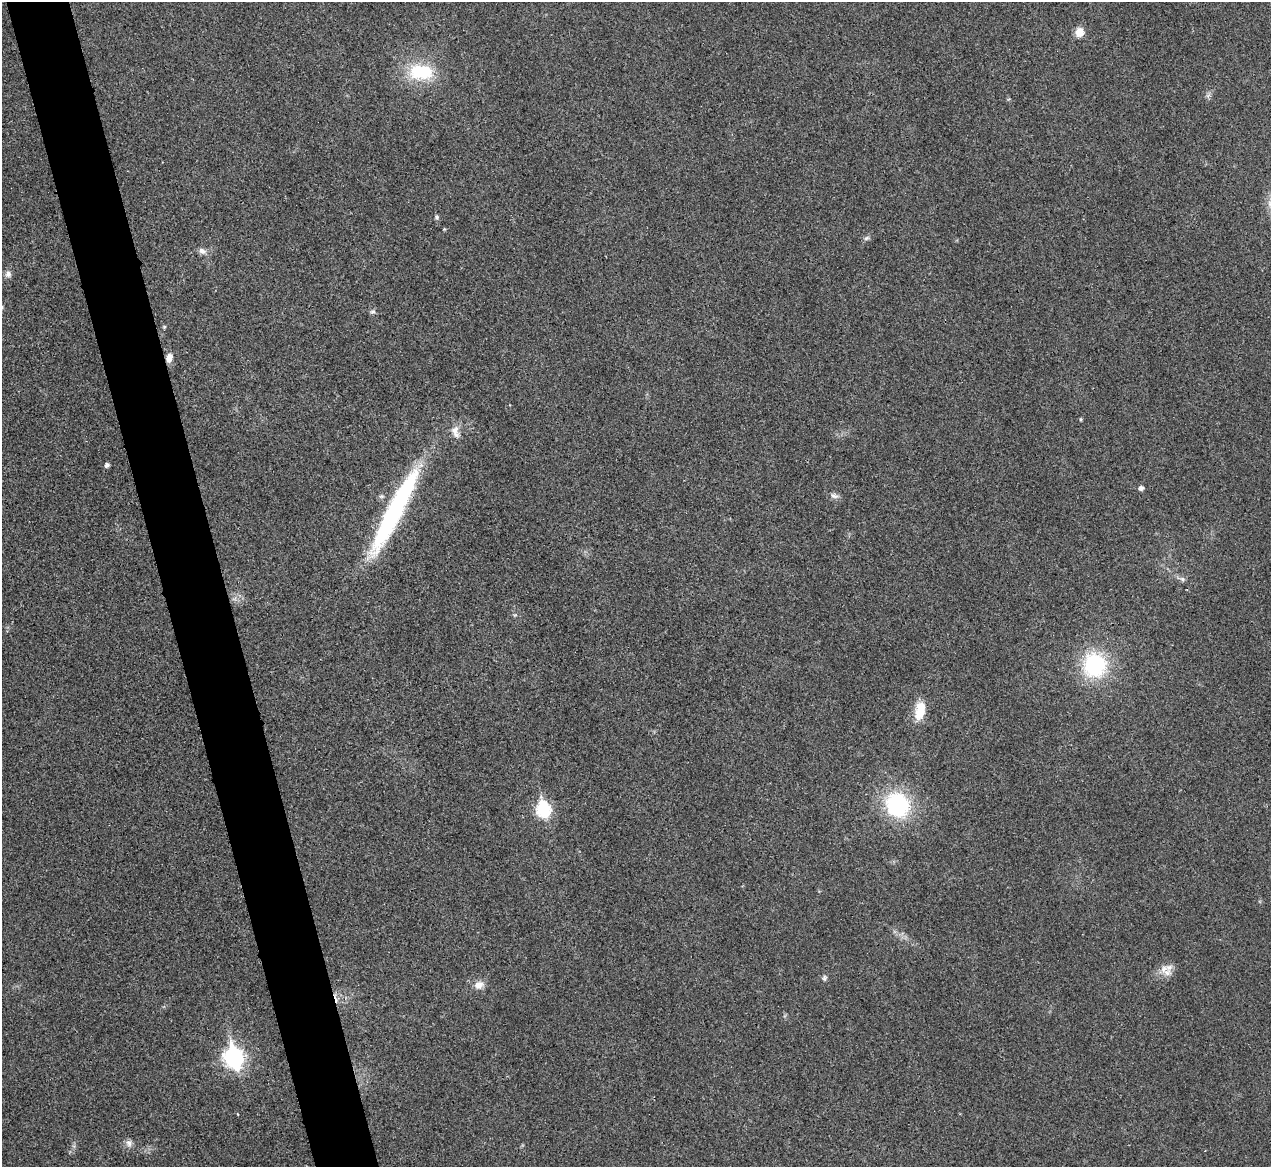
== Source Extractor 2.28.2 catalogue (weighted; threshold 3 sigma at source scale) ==
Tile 11 of 4 x 4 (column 3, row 3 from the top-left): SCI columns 2543-3811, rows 1311-2475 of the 5086 x 5069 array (HDU 1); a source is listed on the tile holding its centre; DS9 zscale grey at full resolution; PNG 1273 x 1169 px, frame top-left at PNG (2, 2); no overlay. Shown black and unused: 5% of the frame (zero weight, under 3 of 4 exposures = <1% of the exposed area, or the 3 px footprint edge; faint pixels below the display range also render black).
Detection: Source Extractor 2.28.2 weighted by HDU 2 'WHT'; one run over the whole footprint, this tile lists its part. Background 0.0296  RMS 0.0061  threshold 0.0272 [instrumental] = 3 sigma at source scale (4.5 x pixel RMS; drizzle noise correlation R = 1.50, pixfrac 1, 0.05/0.05 arcsec/px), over >= 5 px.
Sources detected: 25; all 25 listed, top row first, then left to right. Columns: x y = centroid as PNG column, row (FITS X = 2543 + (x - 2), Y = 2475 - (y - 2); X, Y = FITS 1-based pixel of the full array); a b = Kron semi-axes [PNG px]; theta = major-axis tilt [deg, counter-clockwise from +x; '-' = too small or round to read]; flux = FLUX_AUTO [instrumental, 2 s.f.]
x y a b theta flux
1079 32 9 9 - 6.5
421 72 31 19 -4 30
437 217 6 5 - 1
866 238 7 5 45 1.3
202 251 10 7 -29 2.8
8 274 9 8 - 2.3
373 312 9 4 0 1.2
164 327 5 4 - 0.67
169 358 11 7 73 3.7
1080 419 5 3 - 0.61
455 430 12 11 - 4.9
107 465 5 4 - 1.8
1141 488 5 4 - 2.4
834 496 12 6 -19 2.3
394 511 103 16 63 100
1182 579 7 6 - 1.6
1095 665 26 24 -75 49
920 711 24 12 77 12
897 805 23 21 -57 60
543 809 8 7 - 87
1169 967 14 9 30 5.2
824 978 9 5 85 1.4
479 985 12 10 17 4.5
234 1057 9 7 -75 260
129 1143 10 7 -71 2.5
Overlapping masked pixels (flux is a lower limit): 1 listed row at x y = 169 358